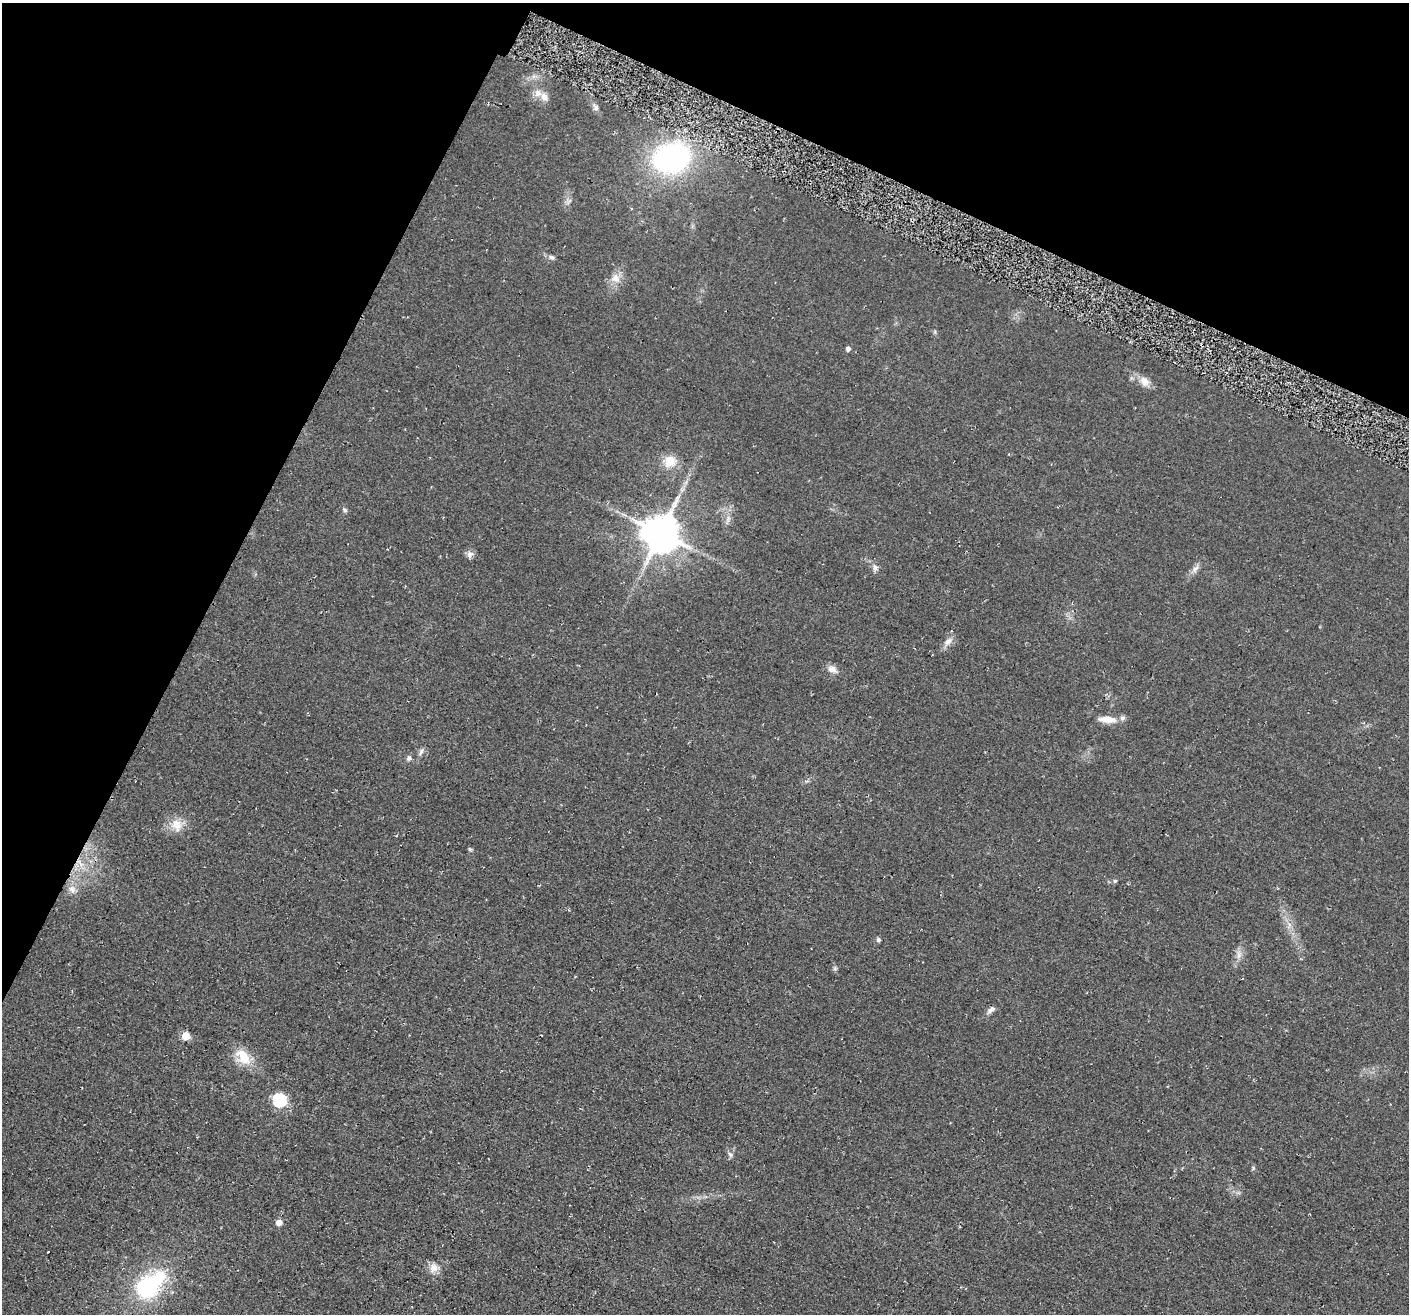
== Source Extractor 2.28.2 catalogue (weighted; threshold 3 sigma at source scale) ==
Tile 2 of 4 x 4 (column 2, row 1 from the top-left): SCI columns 1454-2860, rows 4257-5568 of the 5705 x 5727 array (HDU 1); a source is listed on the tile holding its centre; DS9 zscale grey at full resolution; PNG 1411 x 1316 px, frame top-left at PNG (2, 3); no overlay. Shown black and unused: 24% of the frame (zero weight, under 2 of 3 exposures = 3% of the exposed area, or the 3 px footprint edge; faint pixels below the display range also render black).
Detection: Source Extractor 2.28.2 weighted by HDU 2 'WHT'; one run over the whole footprint, this tile lists its part. Background 0.0808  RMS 0.014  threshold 0.0651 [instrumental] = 3 sigma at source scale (4.5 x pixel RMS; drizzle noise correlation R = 1.50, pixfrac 1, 0.05/0.05 arcsec/px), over >= 5 px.
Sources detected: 37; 1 inside a brighter object's white glare — not listed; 2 inside a brighter listed object's ellipse — not listed separately; the other 34 listed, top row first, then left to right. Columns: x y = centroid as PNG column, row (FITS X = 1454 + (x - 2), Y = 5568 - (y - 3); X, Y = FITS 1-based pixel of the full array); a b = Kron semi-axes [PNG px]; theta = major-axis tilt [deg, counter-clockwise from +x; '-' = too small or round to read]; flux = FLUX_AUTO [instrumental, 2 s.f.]
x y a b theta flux
538 93 11 10 - 10
596 107 7 7 - 4.2
671 158 31 22 17 340
551 257 8 6 -29 3.6
616 278 13 12 - 14
848 349 5 5 - 4.8
1144 381 14 11 -53 13
670 461 13 12 - 25
345 510 6 5 - 2.6
728 518 10 4 85 4.4
661 533 12 11 - 3700
470 554 10 8 48 5.8
875 567 9 7 -88 5.7
1195 569 12 6 47 6.6
948 641 14 8 53 8.9
832 669 12 8 -20 9.9
1107 719 26 9 -4 17
421 752 11 5 66 4.4
409 758 7 7 - 4.1
176 825 18 14 -67 20
470 849 6 5 - 2
1115 881 6 5 - 2.2
72 889 13 6 -66 8.1
878 939 6 5 - 2.9
1239 955 11 7 80 7.4
991 1009 12 6 40 6.2
185 1036 5 5 - 39
243 1057 25 16 -48 32
279 1100 6 6 - 210
730 1154 8 7 - 4.2
1253 1168 6 4 90 2.1
279 1222 7 7 - 7.2
434 1268 11 11 - 12
147 1287 25 22 42 130